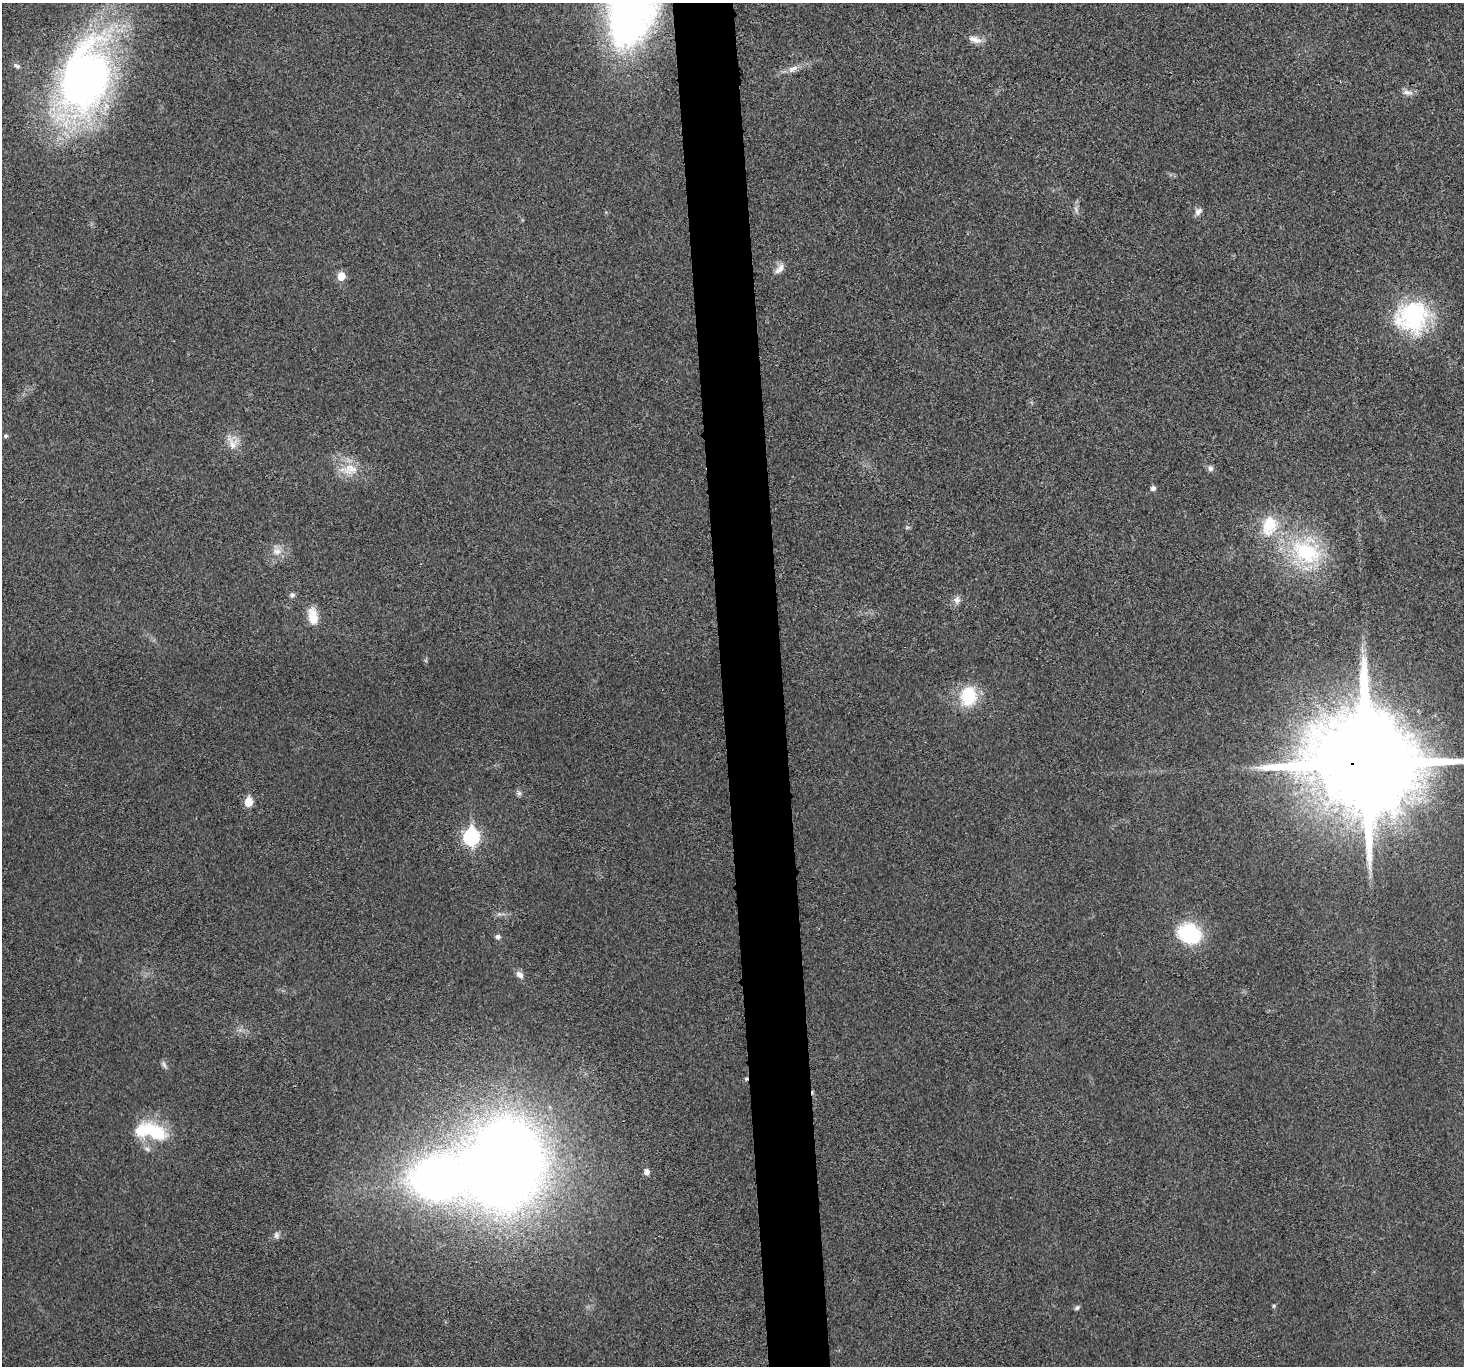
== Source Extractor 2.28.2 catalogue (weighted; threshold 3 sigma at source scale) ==
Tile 5 of 3 x 3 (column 2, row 2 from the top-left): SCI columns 1464-2925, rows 1494-2857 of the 4390 x 4370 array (HDU 1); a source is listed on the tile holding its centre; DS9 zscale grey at full resolution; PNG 1466 x 1368 px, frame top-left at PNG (2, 3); no overlay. Shown black and unused: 4% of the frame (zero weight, under 3 of 4 exposures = <1% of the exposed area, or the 3 px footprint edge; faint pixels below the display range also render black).
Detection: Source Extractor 2.28.2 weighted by HDU 2 'WHT'; one run over the whole footprint, this tile lists its part. Background 0.0201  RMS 0.0059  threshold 0.0266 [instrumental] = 3 sigma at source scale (4.5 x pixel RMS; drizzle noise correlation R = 1.50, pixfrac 1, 0.05/0.05 arcsec/px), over >= 5 px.
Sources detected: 42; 1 too faint to see at this stretch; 1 inside a brighter object's white glare — not listed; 3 inside a brighter listed object's ellipse — not listed separately; the other 37 listed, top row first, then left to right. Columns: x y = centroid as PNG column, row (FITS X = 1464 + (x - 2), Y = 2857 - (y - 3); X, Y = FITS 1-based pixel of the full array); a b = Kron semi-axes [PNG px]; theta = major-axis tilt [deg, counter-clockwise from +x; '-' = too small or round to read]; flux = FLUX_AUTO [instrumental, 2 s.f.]
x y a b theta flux
975 39 18 8 -16 4.6
17 66 10 5 -25 1.8
793 69 16 7 27 4.3
84 79 71 44 74 370
1407 92 15 7 -7 3.1
1076 209 10 4 -64 1.6
1198 211 11 7 48 2.7
780 269 16 8 48 4.2
341 276 6 6 - 11
1412 317 44 39 15 60
5 436 5 5 - 1.3
232 443 20 13 -62 7.6
1210 468 8 7 - 1.9
350 469 28 15 3 13
1153 488 5 5 - 2.3
277 551 14 10 7 5.1
1306 552 46 38 -31 57
292 595 7 6 - 1.5
957 600 11 9 86 3
313 616 21 11 -81 9.5
968 696 18 15 90 31
1366 764 28 27 - 18000
519 793 7 7 - 1.5
248 802 6 5 - 16
471 837 8 7 - 130
499 914 8 5 0 1.5
1189 933 23 19 -26 44
498 937 5 5 - 1.9
519 975 10 7 -43 3
164 1065 11 5 -64 1.6
746 1079 5 4 - 0.92
154 1132 39 19 -22 31
505 1164 57 46 78 1000
646 1172 5 5 - 3.5
277 1235 10 7 -78 1.9
1274 1306 5 4 - 0.79
1077 1308 7 5 40 1.2
Overlapping masked pixels (flux is a lower limit): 2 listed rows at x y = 1366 764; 746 1079
Isophote crosses this tile's border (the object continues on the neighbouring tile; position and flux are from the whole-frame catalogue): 1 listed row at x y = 1366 764